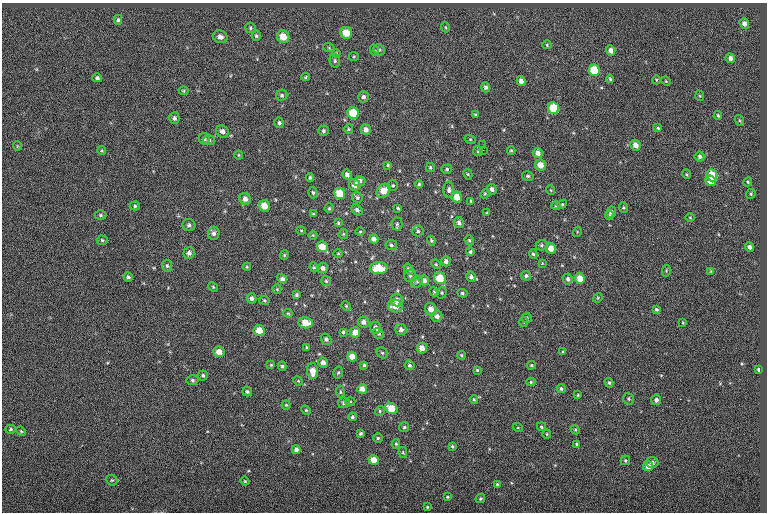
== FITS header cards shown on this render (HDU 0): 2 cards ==
NAXIS1  =                  765
NAXIS2  =                  510

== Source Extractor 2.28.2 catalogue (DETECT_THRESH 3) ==
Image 765 x 510 px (HDU 0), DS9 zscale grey, 1 PNG px = 1 image px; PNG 769 x 514 px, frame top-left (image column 1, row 510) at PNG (2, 3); each listed source drawn as its Kron ellipse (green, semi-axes under 4 px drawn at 4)
Background -0.0876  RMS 7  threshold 21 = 3 sigma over >= 5 px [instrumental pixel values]
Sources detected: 232; all 232 listed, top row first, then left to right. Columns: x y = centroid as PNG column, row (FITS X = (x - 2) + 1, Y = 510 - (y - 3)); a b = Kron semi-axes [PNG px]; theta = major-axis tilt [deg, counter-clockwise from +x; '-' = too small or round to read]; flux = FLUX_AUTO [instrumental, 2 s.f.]
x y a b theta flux
118 20 5 4 - 730
744 23 5 4 - 1700
445 27 5 3 - 420
250 28 5 5 - 720
346 33 6 5 - 6900
256 36 5 4 - 720
220 37 7 6 - 2000
283 37 6 6 - 6400
547 45 4 4 - 520
329 48 6 3 -19 490
374 50 6 3 -71 520
379 50 6 5 - 790
611 50 5 4 - 2300
336 53 4 4 - 510
354 56 5 4 - 550
730 58 5 4 - 1500
335 61 7 5 -78 880
594 70 6 5 - 13000
306 77 4 4 - 500
97 78 5 4 - 870
610 79 4 3 - 560
656 80 4 3 - 380
521 81 5 4 - 2400
666 81 5 4 - 460
486 87 5 4 - 1300
184 91 5 3 - 540
282 95 6 5 - 850
700 96 5 3 - 410
363 97 5 5 - 1400
553 108 6 5 - 15000
353 113 6 5 - 12000
475 115 4 4 - 470
718 116 4 3 - 670
174 118 6 5 - 1200
739 120 5 3 - 460
279 123 5 4 - 930
658 128 4 4 - 580
349 129 5 4 - 600
366 130 5 5 - 2300
222 131 6 5 - 1700
323 131 5 5 - 890
204 139 6 5 - 1100
470 139 6 3 -18 500
209 140 6 5 - 970
483 145 2 2 - 200
635 145 5 5 - 2900
17 146 5 3 - 340
483 150 2 2 - 1100
511 150 4 4 - 520
102 151 4 3 - 490
478 151 5 5 - 680
538 153 5 5 - 2200
239 155 4 4 - 490
700 157 5 5 - 1100
388 165 4 4 - 600
540 165 5 5 - 4400
430 167 4 3 - 620
447 169 5 4 - 720
468 174 5 4 - 530
686 174 5 3 - 510
347 175 5 4 - 1400
712 175 6 5 - 10000
528 176 6 4 -14 840
310 178 4 3 - 670
360 181 6 5 - 1600
711 181 6 5 - 6200
748 182 4 4 - 550
419 184 4 4 - 610
355 185 6 5 - 3700
393 185 5 5 - 650
492 189 5 4 - 1600
449 190 8 5 88 1300
550 190 5 3 - 400
383 191 8 6 43 5900
313 193 6 4 -73 700
340 194 5 5 - 9700
485 194 5 4 - 580
751 194 5 4 - 600
357 197 5 5 - 870
457 197 5 5 - 5000
245 199 6 5 - 2200
471 201 4 4 - 520
562 204 5 4 - 530
135 206 5 4 - 740
264 206 6 5 - 5200
556 206 5 4 - 500
329 208 4 4 - 630
398 208 4 3 - 670
623 208 5 4 - 680
357 210 6 5 - 1200
611 212 5 5 - 1600
487 213 4 4 - 460
313 214 4 3 - 500
100 215 6 4 1 730
609 215 5 4 - 840
690 217 4 3 - 370
338 223 4 4 - 500
459 223 5 5 - 1400
397 224 6 5 - 820
189 225 6 6 - 1100
301 231 5 3 - 440
418 231 5 5 - 880
360 232 5 3 - 460
577 232 5 3 - 470
214 233 7 5 78 1400
343 234 5 4 - 520
313 235 4 4 - 470
374 239 5 4 - 2300
102 240 5 4 - 620
469 240 5 4 - 720
431 241 5 3 - 540
391 245 6 5 - 860
541 245 6 5 - 830
322 247 5 5 - 5600
749 247 4 4 - 1500
551 248 5 5 - 4300
470 252 4 4 - 740
189 253 6 5 - 1600
338 253 5 3 - 380
533 254 5 4 - 730
284 255 5 4 - 480
446 261 5 4 - 1400
542 263 4 2 - 300
436 264 5 4 - 500
167 266 6 5 - 820
247 267 4 4 - 490
314 267 5 4 - 670
323 268 5 5 - 1900
379 268 9 6 1 11000
409 269 6 4 -58 1100
666 271 6 4 80 500
711 271 4 3 - 460
410 276 6 6 - 1100
526 276 5 5 - 980
128 277 4 4 - 870
471 277 5 5 - 1400
440 278 6 6 - 9300
580 278 5 5 - 5300
282 279 5 4 - 2700
568 279 5 4 - 1100
424 280 5 5 - 1800
326 281 5 5 - 690
417 282 6 5 - 880
213 287 5 4 - 610
277 289 4 4 - 500
434 292 5 4 - 500
442 293 6 4 71 630
462 293 5 4 - 690
297 295 4 4 - 710
251 298 5 5 - 1400
598 298 5 4 - 500
264 300 5 4 - 620
397 300 6 6 - 2700
346 306 5 4 - 550
395 306 7 6 - 5200
431 309 6 5 - 3700
656 309 4 3 - 790
288 313 4 4 - 520
437 316 5 5 - 1800
527 318 5 4 - 660
364 322 6 5 - 1800
524 322 5 3 - 460
305 323 7 5 -7 6600
683 323 3 3 - 390
376 328 6 5 - 2200
401 329 6 5 - 1400
259 330 5 5 - 4900
343 332 3 3 - 680
355 332 5 5 - 3700
379 333 6 5 - 870
326 339 6 5 - 1100
306 347 4 2 - 350
422 348 5 5 - 4200
219 352 6 5 - 3700
563 352 4 3 - 470
382 353 6 5 - 790
461 355 4 3 - 660
352 357 5 4 - 5200
323 363 5 4 - 2400
271 365 4 4 - 520
364 365 4 4 - 630
410 365 5 5 - 830
531 365 5 3 - 530
282 366 4 3 - 760
477 370 3 3 - 540
758 370 3 3 - 680
313 371 8 5 -86 4500
338 373 6 4 74 740
203 375 5 5 - 820
192 380 6 4 -4 840
298 381 5 4 - 500
531 382 4 4 - 550
609 383 5 4 - 760
561 388 4 4 - 910
362 389 5 5 - 2900
247 391 5 5 - 870
340 392 6 3 -82 590
578 395 4 3 - 380
474 399 4 3 - 510
628 399 6 5 - 760
656 400 5 5 - 1600
350 402 5 3 - 510
344 403 6 5 - 1200
286 405 4 4 - 570
391 408 6 5 - 7300
306 410 5 4 - 510
380 411 5 4 - 700
352 417 4 4 - 750
404 427 5 5 - 800
541 427 4 4 - 660
518 428 5 3 - 440
11 429 5 4 - 650
575 430 5 4 - 550
21 431 5 4 - 490
361 433 4 3 - 720
547 434 4 4 - 500
378 438 5 5 - 670
396 444 4 4 - 560
577 444 3 3 - 610
452 446 4 3 - 630
296 450 4 4 - 1800
403 453 5 4 - 500
374 460 5 5 - 5500
625 460 5 4 - 670
652 462 6 5 - 1500
648 466 5 5 - 3000
112 480 6 5 - 680
245 481 4 4 - 500
497 484 4 4 - 530
447 497 4 3 - 470
480 498 5 4 - 570
427 507 3 3 - 420